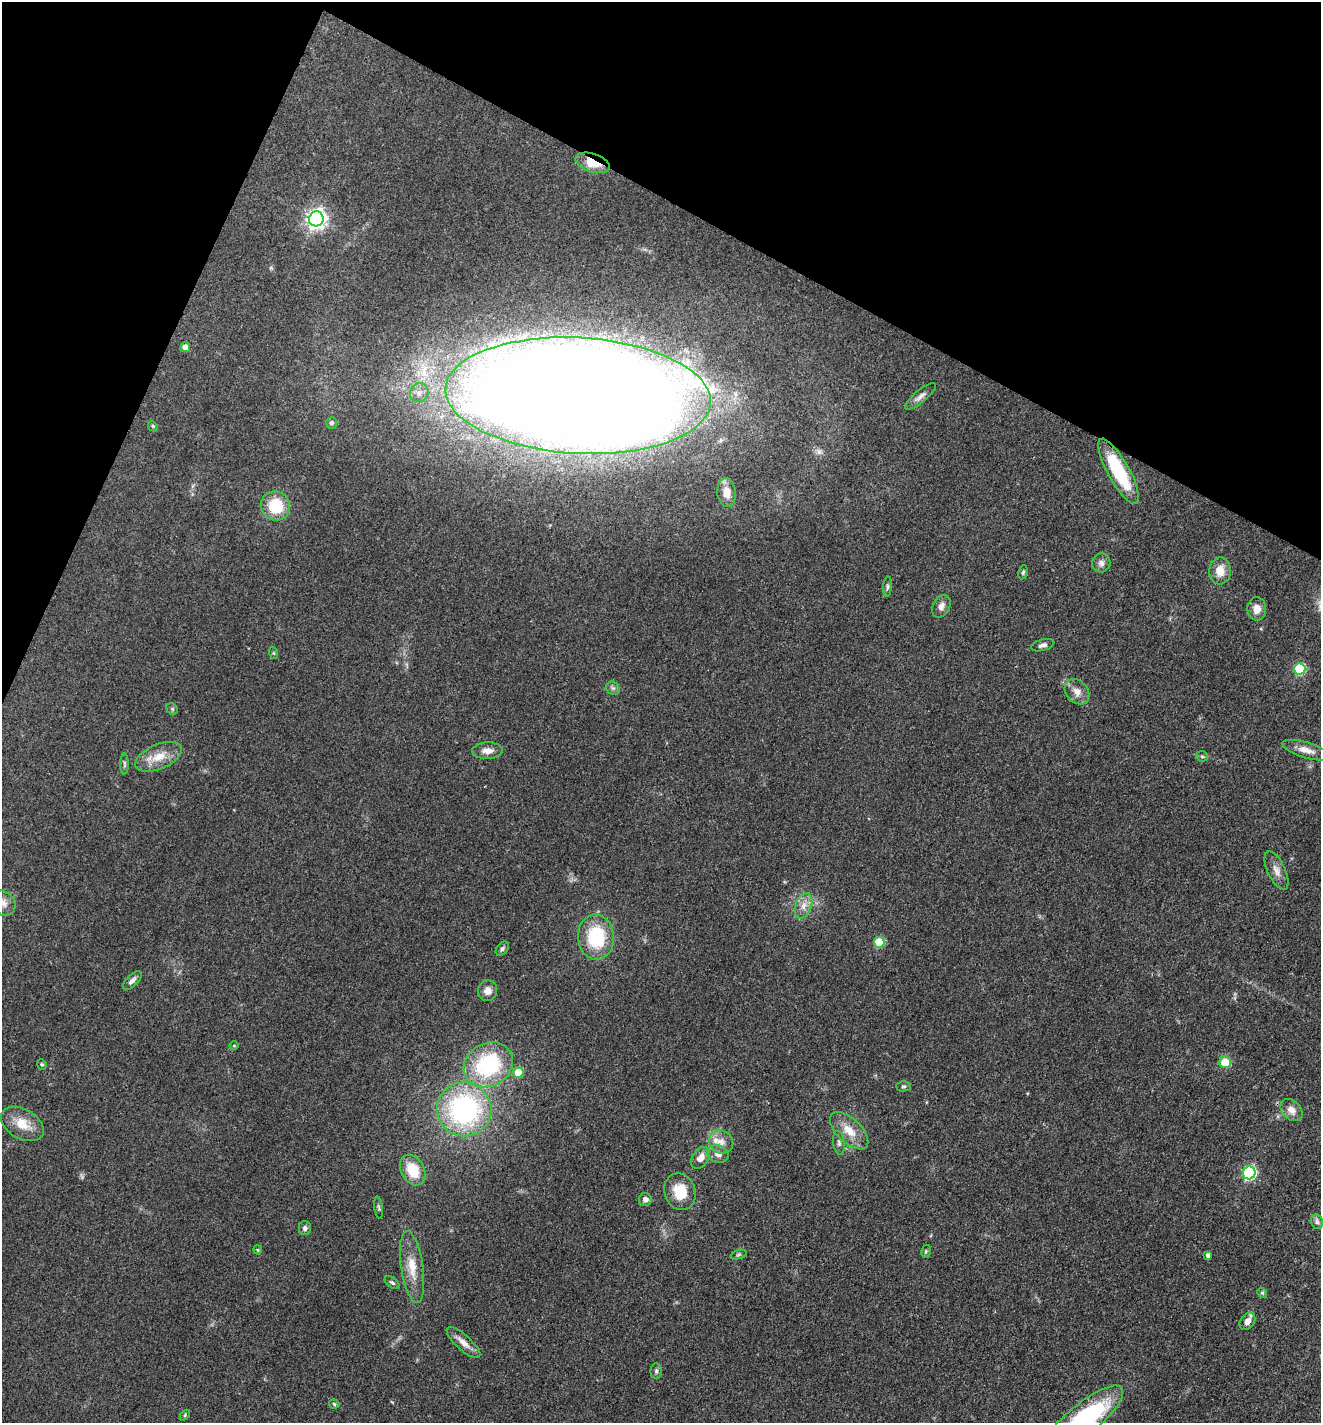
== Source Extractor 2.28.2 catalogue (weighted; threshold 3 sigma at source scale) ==
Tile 2 of 4 x 4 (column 2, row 1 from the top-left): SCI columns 1599-2917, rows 4266-5686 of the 5697 x 5687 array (HDU 1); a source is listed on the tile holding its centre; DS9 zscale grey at full resolution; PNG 1323 x 1425 px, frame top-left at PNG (2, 2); each listed source drawn as its Kron ellipse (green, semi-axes under 4 px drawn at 4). Shown black and unused: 21% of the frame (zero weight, under 3 of 4 exposures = <1% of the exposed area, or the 3 px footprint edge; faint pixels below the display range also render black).
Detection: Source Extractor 2.28.2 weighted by HDU 2 'WHT'; one run over the whole footprint, this tile lists its part. Background 0.0853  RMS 0.0057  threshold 0.0257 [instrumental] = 3 sigma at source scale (4.5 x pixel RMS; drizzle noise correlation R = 1.50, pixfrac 1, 0.05/0.05 arcsec/px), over >= 5 px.
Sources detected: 72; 1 too faint to see at this stretch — neither listed nor drawn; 1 inside a brighter listed object's ellipse — not listed separately; the other 70 listed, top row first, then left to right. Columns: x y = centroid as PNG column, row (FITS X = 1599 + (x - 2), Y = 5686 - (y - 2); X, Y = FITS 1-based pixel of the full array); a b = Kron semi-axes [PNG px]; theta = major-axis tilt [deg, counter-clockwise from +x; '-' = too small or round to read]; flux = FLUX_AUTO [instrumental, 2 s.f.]
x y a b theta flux
593 163 18 9 -18 12
316 219 7 7 - 300
185 347 5 5 - 4.9
419 393 10 9 - 3.6
578 396 133 58 -3 3200
920 396 19 6 40 3.2
331 423 6 5 - 1.7
153 426 5 4 - 0.81
1119 471 37 11 -61 34
727 493 14 9 -83 6.7
276 506 15 14 - 22
1101 563 9 9 - 2.6
1220 571 13 11 88 7.9
1023 572 7 4 78 1
887 587 10 4 85 1.3
941 606 12 8 62 3.2
1257 609 12 9 -89 5.1
1043 645 12 5 15 2.2
274 653 6 4 -70 0.67
1300 669 5 5 - 44
613 688 7 6 - 1.5
1077 692 14 10 -48 5.2
172 709 6 5 - 0.85
1306 750 25 8 -16 5.8
487 751 15 8 1 4.5
1202 756 6 5 - 0.95
159 757 25 12 23 10
124 764 10 4 -89 1.2
1277 871 21 8 -65 4.7
3 903 13 11 -41 4.6
803 906 13 8 69 4.7
596 937 22 18 -86 34
879 942 5 5 - 24
502 949 8 5 50 1.3
132 981 12 5 45 2.4
487 991 10 9 - 4.2
234 1046 5 3 - 0.47
1225 1062 6 5 - 15
42 1064 5 4 - 0.75
488 1065 25 21 30 53
518 1073 5 5 - 16
904 1086 7 5 1 1.1
464 1109 27 27 - 100
1291 1110 13 9 -45 4.4
22 1124 23 14 -30 11
849 1131 24 12 -44 10
721 1142 12 11 - 5.2
839 1143 12 5 -82 1.8
718 1154 11 8 -17 3.8
701 1158 12 8 54 4.8
413 1170 16 11 -62 16
1249 1173 6 6 - 94
680 1192 19 15 -71 14
645 1199 6 6 - 2.2
379 1207 11 3 -83 0.98
1317 1222 7 6 - 1.9
305 1228 7 6 - 1.6
258 1250 4 4 - 0.62
926 1251 6 5 - 0.97
738 1255 8 3 19 0.84
1208 1255 4 4 - 2
412 1267 36 11 -81 11
392 1283 9 4 -37 1.1
1262 1293 5 4 - 0.8
1247 1321 9 7 54 3.9
463 1343 21 7 -42 4.9
656 1371 8 5 90 1.3
334 1404 5 4 - 0.86
185 1415 6 4 47 0.7
1083 1420 50 15 40 99
Overlapping masked pixels (flux is a lower limit): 2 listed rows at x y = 593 163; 1119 471
Isophote crosses this tile's border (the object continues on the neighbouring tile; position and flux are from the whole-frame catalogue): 2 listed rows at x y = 3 903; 1083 1420